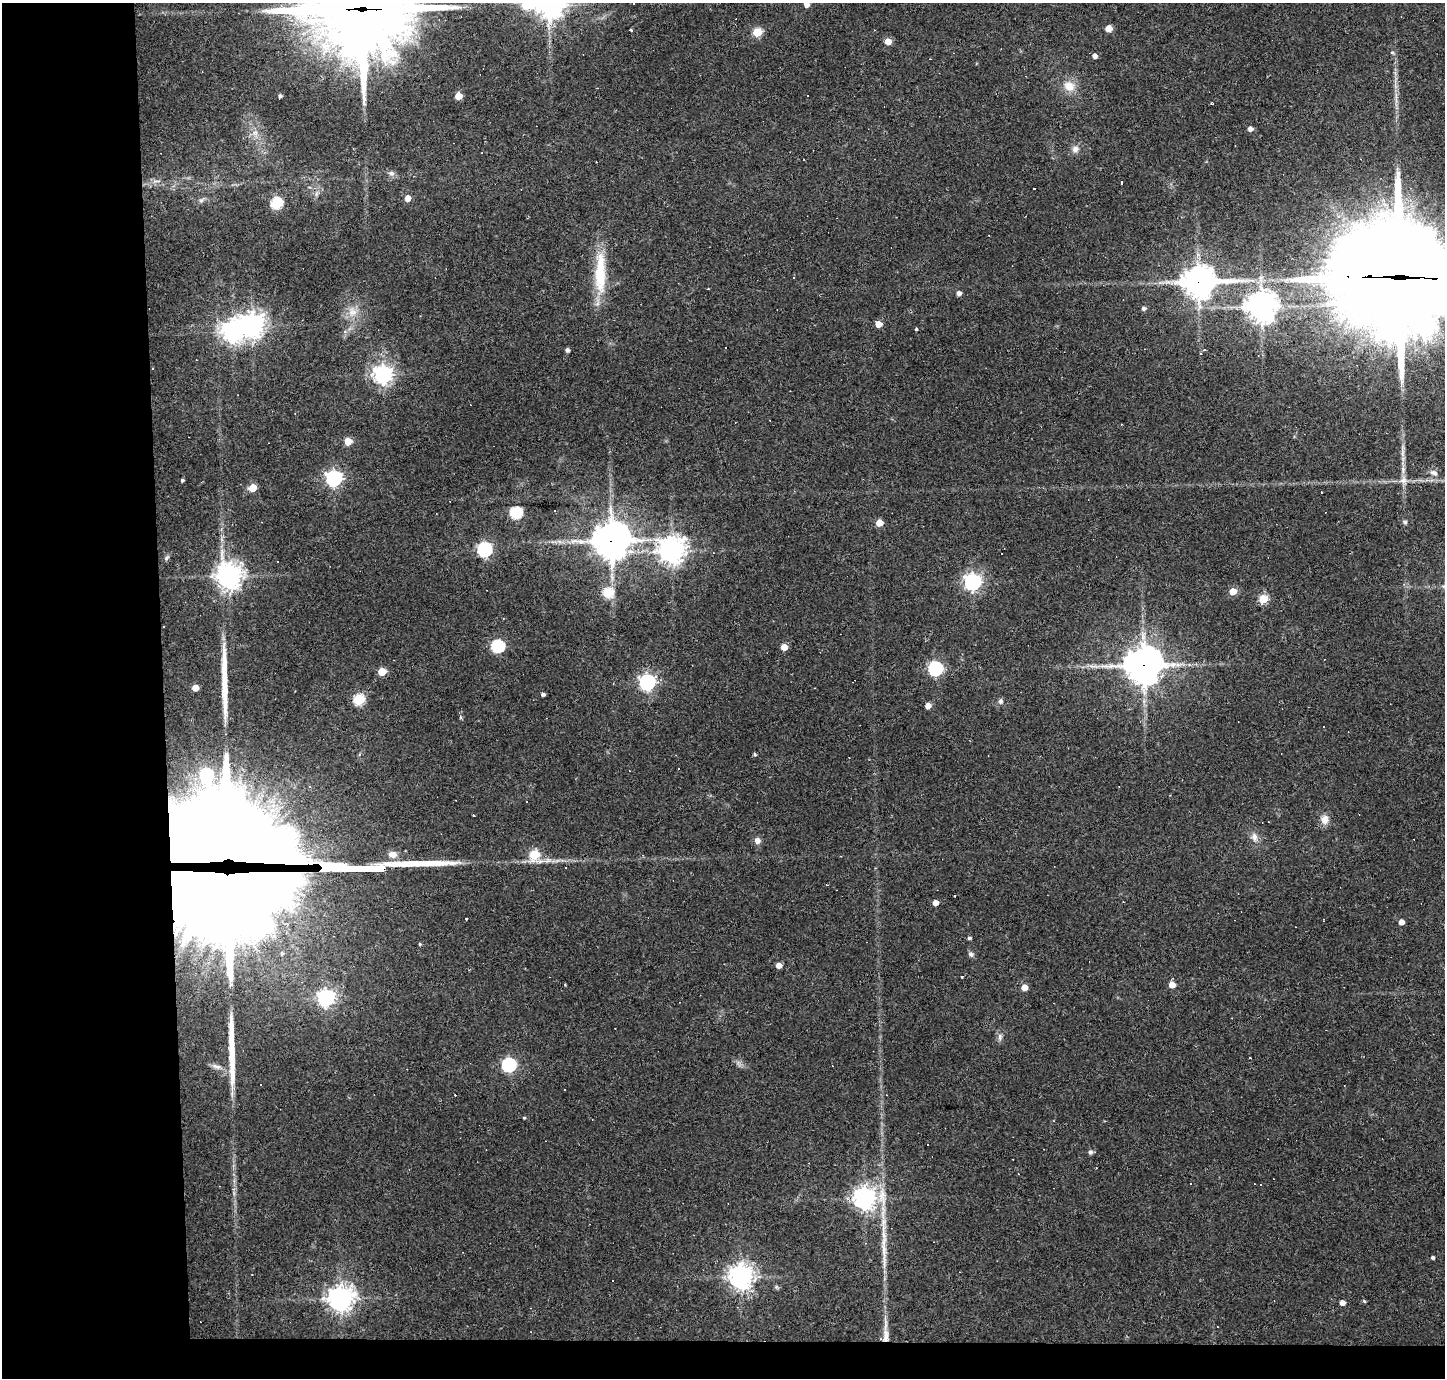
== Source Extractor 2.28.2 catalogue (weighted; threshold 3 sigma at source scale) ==
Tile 7 of 3 x 3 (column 1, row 3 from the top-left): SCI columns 1-1443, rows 91-1466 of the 4328 x 4305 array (HDU 1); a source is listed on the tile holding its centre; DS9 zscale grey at full resolution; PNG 1447 x 1380 px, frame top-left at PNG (2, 3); no overlay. Shown black and unused: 14% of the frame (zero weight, under 2 of 3 exposures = <1% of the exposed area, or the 3 px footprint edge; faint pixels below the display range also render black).
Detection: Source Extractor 2.28.2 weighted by HDU 2 'WHT'; one run over the whole footprint, this tile lists its part. Background 0.085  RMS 0.0059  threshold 0.0266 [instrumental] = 3 sigma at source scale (4.5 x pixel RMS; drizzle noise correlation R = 1.50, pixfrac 1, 0.05/0.05 arcsec/px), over >= 5 px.
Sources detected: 136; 1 inside a brighter object's white glare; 21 cosmic-ray / hot-pixel residue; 5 long thin detections or spike segments (spike, bleed or trail) — not listed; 1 inside a brighter listed object's ellipse — not listed separately; the other 108 listed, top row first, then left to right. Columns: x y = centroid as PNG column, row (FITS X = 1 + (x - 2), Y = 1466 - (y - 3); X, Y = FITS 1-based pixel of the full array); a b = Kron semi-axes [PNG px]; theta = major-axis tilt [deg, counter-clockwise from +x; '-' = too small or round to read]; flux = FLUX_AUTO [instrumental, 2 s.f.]
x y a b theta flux
634 4 2 2 - 0.42
526 5 9 8 - 29
806 5 5 4 - 4.1
362 8 39 29 -5 8400
1108 28 5 5 - 8.2
631 30 3 2 - 0.67
757 32 5 5 - 25
888 41 5 4 - 8.6
351 45 9 8 - 140
1392 53 5 4 - 0.89
1095 56 5 5 - 2.9
1069 86 15 13 -33 8.2
280 96 4 3 - 1.3
458 96 5 5 - 11
1212 104 3 3 - 1.3
1250 129 5 4 - 2.8
255 133 7 6 - 2.2
1075 149 10 8 22 3.3
391 173 8 6 -14 1.9
156 181 12 2 0 1.3
1122 183 3 3 - 1.3
316 194 7 4 72 1.3
408 198 5 5 - 6.3
201 200 7 4 0 1.2
276 203 6 5 - 56
600 273 58 14 90 28
1399 277 67 32 -2 22000
1198 282 14 10 6 820
959 293 5 4 - 2.6
1261 306 10 9 - 810
1144 308 5 5 - 1.5
352 312 13 12 - 6.9
878 324 5 5 - 8.8
252 325 8 8 - 520
916 329 3 3 - 1
233 332 8 8 - 430
345 332 6 5 - 1.6
567 350 4 4 - 1.8
152 368 3 2 - 0.54
383 374 7 7 - 300
348 441 5 5 - 12
1403 470 12 5 89 2.8
1434 473 12 7 -25 3
334 478 7 6 - 190
182 480 3 3 - 1.1
1403 480 11 9 21 3.6
253 488 5 5 - 12
516 513 6 6 - 63
1405 522 5 5 - 1
879 523 5 5 - 11
611 540 13 12 - 1200
484 549 6 6 - 130
672 551 9 9 - 510
166 558 8 5 49 1.2
278 562 3 2 - 0.54
229 576 9 9 - 510
972 582 7 6 - 220
1233 591 5 5 - 11
607 593 6 5 - 33
1263 599 5 5 - 21
497 646 6 6 - 76
784 647 5 4 - 7.7
1144 665 13 12 - 1300
935 668 6 6 - 110
382 672 5 5 - 16
647 682 7 6 - 180
195 688 5 5 - 9.1
543 694 4 3 - 1.7
359 700 6 5 - 44
1000 701 8 6 89 1.6
928 706 5 4 - 5.3
755 754 3 3 - 1.6
206 775 6 6 - 73
1324 819 11 9 -86 5.3
1254 837 12 8 -72 3.8
757 841 7 7 - 3
393 854 11 8 -7 4.7
534 855 7 6 - 24
565 868 3 2 - 0.62
229 877 75 57 -85 6200
955 896 3 2 - 1.1
935 903 4 4 - 4.8
466 919 3 3 - 3.8
1323 920 4 2 - 0.41
1401 922 4 4 - 4.4
969 938 4 4 - 1.2
420 944 4 3 - 0.69
282 953 6 5 - 1.3
971 954 8 6 -63 1.6
779 966 5 4 - 5.2
962 976 3 3 - 1.6
565 985 3 3 - 0.43
1172 985 5 5 - 7.2
1024 987 5 5 - 6.1
326 998 7 7 - 220
1000 1037 10 6 -88 2.1
509 1065 6 6 - 110
217 1066 14 6 -18 2.8
524 1118 4 3 - 0.64
1090 1152 5 5 - 1.6
865 1198 8 8 - 400
1432 1258 4 4 - 1.2
741 1277 8 8 - 460
612 1281 3 3 - 1.1
340 1299 8 8 - 590
1364 1301 4 4 - 0.83
1342 1303 5 4 - 3.5
886 1336 20 7 90 6.3
Overlapping masked pixels (flux is a lower limit): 7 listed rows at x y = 362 8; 1399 277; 1198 282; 611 540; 1144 665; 229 877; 886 1336
Isophote crosses this tile's border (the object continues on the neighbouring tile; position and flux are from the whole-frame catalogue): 4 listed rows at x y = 526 5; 806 5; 362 8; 1399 277